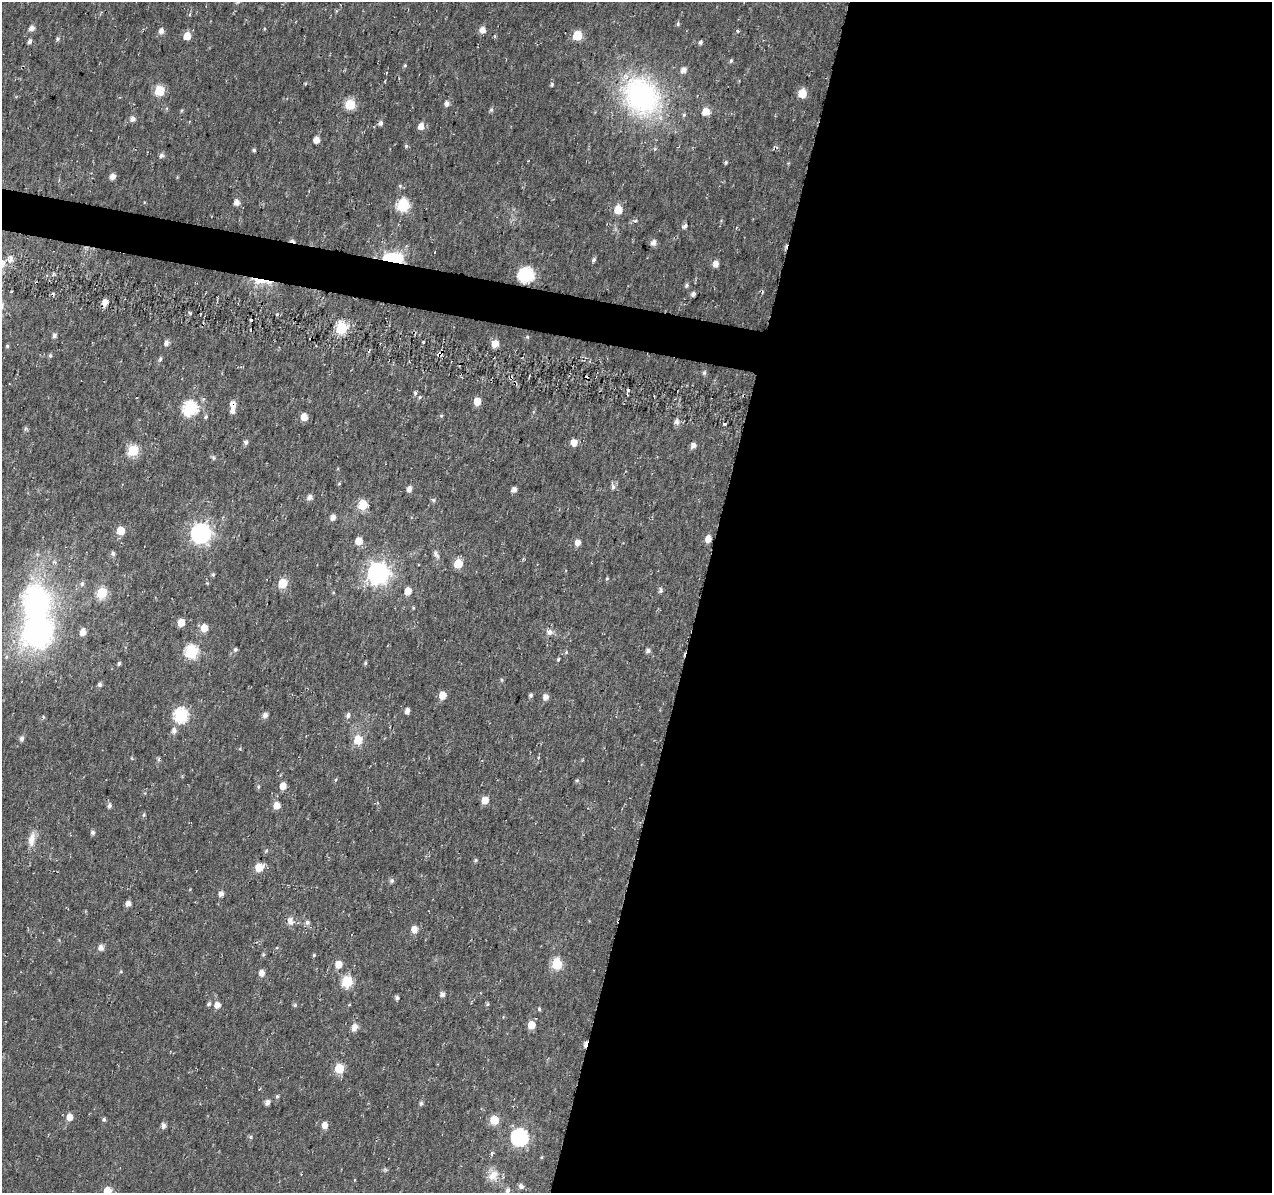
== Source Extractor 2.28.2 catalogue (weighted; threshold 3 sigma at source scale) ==
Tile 12 of 4 x 4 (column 4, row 3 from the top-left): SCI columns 3824-5093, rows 1473-2663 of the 5101 x 5331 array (HDU 1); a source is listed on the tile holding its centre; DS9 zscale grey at full resolution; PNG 1274 x 1195 px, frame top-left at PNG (2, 2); no overlay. Shown black and unused: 47% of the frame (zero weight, under 2 of 3 exposures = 2% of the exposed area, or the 3 px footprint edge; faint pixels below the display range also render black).
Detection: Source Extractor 2.28.2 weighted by HDU 2 'WHT'; one run over the whole footprint, this tile lists its part. Background 0.0148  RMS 0.0053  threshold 0.0239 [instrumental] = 3 sigma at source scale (4.5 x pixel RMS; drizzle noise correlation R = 1.50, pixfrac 1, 0.0396/0.0396 arcsec/px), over >= 5 px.
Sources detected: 185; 1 inside a brighter object's white glare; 5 cosmic-ray / hot-pixel residue — not listed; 1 inside a brighter listed object's ellipse — not listed separately; the other 178 listed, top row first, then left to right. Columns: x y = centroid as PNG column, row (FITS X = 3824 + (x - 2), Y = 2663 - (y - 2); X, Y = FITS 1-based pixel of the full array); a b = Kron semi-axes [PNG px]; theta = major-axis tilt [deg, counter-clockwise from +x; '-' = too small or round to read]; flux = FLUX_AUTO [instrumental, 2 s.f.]
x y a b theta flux
678 24 5 4 - 0.81
32 28 6 5 - 2.9
483 30 6 6 - 3.6
161 31 5 5 - 2.7
187 36 6 5 - 7.9
494 36 4 4 - 0.61
577 36 6 6 - 20
58 39 6 5 - 0.87
30 41 5 4 - 1.6
701 42 5 4 - 1.2
731 60 5 4 - 0.91
405 65 4 4 - 0.66
684 70 7 6 - 2.4
552 84 5 4 - 0.9
159 90 6 5 - 28
802 93 6 5 - 11
642 96 42 34 -50 100
447 103 6 5 - 2.2
350 104 6 6 - 30
182 110 5 4 - 0.58
491 110 6 4 45 0.85
705 111 7 6 - 6.2
684 115 5 4 - 0.78
133 118 6 5 - 2.2
421 126 6 5 - 4.5
316 140 5 5 - 4.5
406 146 5 4 - 0.76
254 150 4 4 - 0.85
161 155 5 5 - 1.8
726 162 5 4 - 0.83
112 176 6 5 - 3
400 186 6 5 - 0.89
236 202 7 6 - 2.7
403 205 6 6 - 53
618 209 6 5 - 12
635 221 7 5 32 1.2
685 226 6 4 48 2.1
654 242 6 5 - 2.8
11 259 7 6 - 3.1
392 260 10 5 -24 58
594 260 6 4 46 1.2
716 264 6 5 - 3.7
53 275 5 5 - 0.96
526 275 7 7 - 95
260 281 24 7 -7 8.2
687 285 5 5 - 1.1
693 294 4 4 - 1.9
105 302 6 5 - 4
189 312 4 3 - 1.1
277 314 3 3 - 0.52
250 320 4 2 - 0.64
341 328 6 6 - 48
54 336 5 5 - 1.4
527 337 5 3 - 0.56
167 343 6 5 - 2.2
495 343 7 6 - 5.2
7 346 4 4 - 0.87
50 355 5 4 - 0.87
439 355 7 5 -39 1.7
160 359 7 4 74 1.1
704 373 7 5 75 1
415 393 5 4 - 0.91
420 397 5 4 - 0.75
477 401 5 5 - 8.5
233 404 8 7 - 2.9
190 408 7 7 - 82
441 416 5 4 - 0.64
206 417 6 4 44 0.88
304 417 6 6 - 5.9
677 422 8 6 -67 2.2
724 424 4 3 - 3.3
246 442 6 5 - 1.4
574 443 5 5 - 6.1
693 445 6 5 - 2.4
133 450 6 6 - 38
213 458 6 5 - 1
339 484 5 3 - 0.47
613 487 7 6 - 1.6
409 489 6 5 - 2.6
514 490 5 4 - 2.5
310 497 7 6 - 2
433 500 6 5 - 0.94
362 505 6 6 - 22
333 517 6 5 - 2.2
120 531 5 5 - 13
201 533 8 8 - 270
708 539 6 5 - 4.7
359 541 6 5 - 7
578 543 5 5 - 3.7
113 553 6 5 - 1.2
436 554 12 6 -56 2
54 562 6 5 - 1.3
458 564 6 5 - 15
378 573 8 8 - 350
213 574 5 4 - 0.74
607 579 5 3 - 0.47
283 583 6 5 - 18
82 584 8 6 71 1.6
408 591 6 5 - 7.5
661 591 6 5 - 1.1
102 593 6 6 - 25
35 603 25 20 85 110
181 622 5 5 - 7.5
204 628 6 6 - 6.4
38 631 29 25 61 120
83 632 7 6 - 3.9
550 632 7 7 - 2.5
235 649 5 5 - 1.1
648 651 5 5 - 1.6
192 652 6 6 - 64
566 652 5 3 - 0.57
558 659 4 3 - 0.68
119 663 4 4 - 0.98
365 663 5 5 - 0.76
501 680 5 3 - 0.65
100 684 5 5 - 1.4
442 695 6 5 - 7.5
530 695 5 4 - 1.1
546 697 5 5 - 3.2
407 711 5 4 - 2.6
181 715 7 6 - 75
265 715 6 5 - 2.2
348 715 7 6 - 1.7
174 731 7 6 - 2.3
22 739 6 5 - 1.6
358 740 6 6 - 15
577 780 5 5 - 0.75
283 786 6 5 - 5.8
258 787 6 3 72 0.67
485 800 6 5 - 6.8
109 805 6 5 - 1.6
277 805 5 5 - 6.1
144 815 6 4 71 0.76
93 832 5 5 - 1.3
32 839 20 8 80 5.2
476 860 5 4 - 0.79
259 867 6 5 - 12
392 880 6 5 - 1.3
221 894 7 5 62 1.9
128 903 6 5 - 2.5
290 921 11 9 -65 3.1
307 922 6 6 - 1.6
414 929 6 5 - 5.2
101 948 6 5 - 2.9
263 955 5 4 - 0.66
314 955 5 4 - 0.64
338 964 6 6 - 5.9
557 964 6 6 - 32
121 972 5 3 - 0.48
262 973 6 5 - 3.4
347 981 6 6 - 34
442 994 5 5 - 2
397 998 5 5 - 1.3
209 1004 5 5 - 1.1
217 1005 6 6 - 4.1
295 1005 5 5 - 0.85
539 1009 5 4 - 0.66
531 1025 6 5 - 8.2
355 1027 9 6 51 3.7
585 1044 7 4 78 2.4
339 1068 6 5 - 20
259 1089 4 2 - 0.44
277 1096 5 4 - 0.94
267 1102 5 5 - 2.7
421 1103 5 5 - 1.2
70 1117 6 5 - 4.8
104 1119 5 4 - 1.1
494 1120 6 5 - 15
164 1125 5 5 - 2.3
325 1125 6 5 - 4.5
250 1137 5 4 - 0.88
520 1137 7 7 - 130
492 1153 5 3 - 0.9
541 1157 5 3 - 0.52
493 1176 17 12 54 5.8
521 1186 6 5 - 2.1
508 1190 6 5 - 1.7
107 1191 6 5 - 11
Overlapping masked pixels (flux is a lower limit): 6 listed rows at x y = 392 260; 260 281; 105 302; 439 355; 233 404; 585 1044
Isophote crosses this tile's border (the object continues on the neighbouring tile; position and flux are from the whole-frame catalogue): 1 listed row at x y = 107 1191